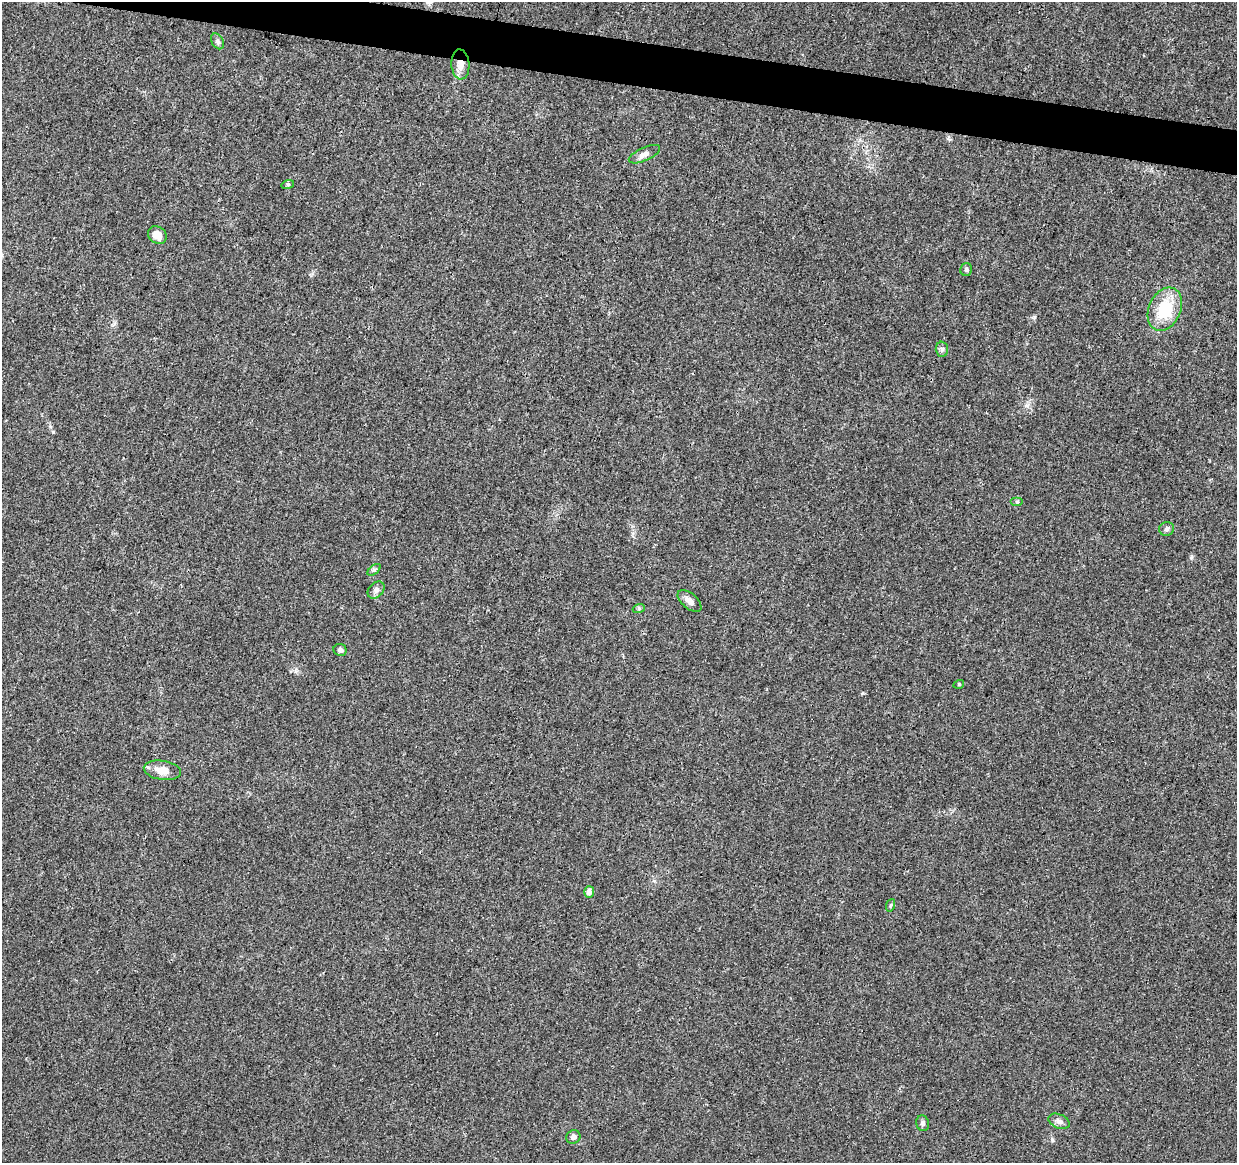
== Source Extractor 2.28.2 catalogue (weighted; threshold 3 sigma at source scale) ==
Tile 11 of 4 x 4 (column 3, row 3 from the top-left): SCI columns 2472-3706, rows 1386-2546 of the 4953 x 5153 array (HDU 1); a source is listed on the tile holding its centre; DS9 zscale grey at full resolution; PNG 1239 x 1165 px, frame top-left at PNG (2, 2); each listed source drawn as its Kron ellipse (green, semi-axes under 4 px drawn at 4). Shown black and unused: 3% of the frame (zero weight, under 3 of 4 exposures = <1% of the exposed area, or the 3 px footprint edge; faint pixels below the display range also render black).
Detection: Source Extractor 2.28.2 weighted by HDU 2 'WHT'; one run over the whole footprint, this tile lists its part. Background 0.0224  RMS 0.0028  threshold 0.0127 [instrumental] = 3 sigma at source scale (4.5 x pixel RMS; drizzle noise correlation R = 1.50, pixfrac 1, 0.0396/0.0396 arcsec/px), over >= 5 px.
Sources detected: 22; all 22 listed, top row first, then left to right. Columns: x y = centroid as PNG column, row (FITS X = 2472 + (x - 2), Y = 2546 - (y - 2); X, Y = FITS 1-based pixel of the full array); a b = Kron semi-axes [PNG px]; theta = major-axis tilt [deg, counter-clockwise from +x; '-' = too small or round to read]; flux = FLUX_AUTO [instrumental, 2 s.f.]
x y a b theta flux
217 41 8 5 -60 0.66
460 64 15 9 -86 2.6
644 154 17 6 25 1.5
288 184 6 4 18 0.41
157 235 10 8 -36 2.1
966 270 6 6 - 0.54
1165 309 23 16 66 11
942 349 7 6 - 0.71
1017 501 6 4 0 0.35
1167 529 7 6 - 0.7
374 570 7 4 37 0.49
376 590 10 7 46 1.1
689 601 14 7 -40 2
639 608 6 4 19 0.38
340 650 6 6 - 0.75
959 684 5 3 - 0.24
162 770 18 9 -8 3.4
589 892 6 5 - 1.4
891 905 6 4 70 0.42
1059 1121 11 7 -23 1.3
923 1123 8 6 -74 0.78
573 1137 7 6 - 0.92
Overlapping masked pixels (flux is a lower limit): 1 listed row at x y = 460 64
Unlisted compact peaks at least as high as the median listed source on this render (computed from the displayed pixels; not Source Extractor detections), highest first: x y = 1052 1140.